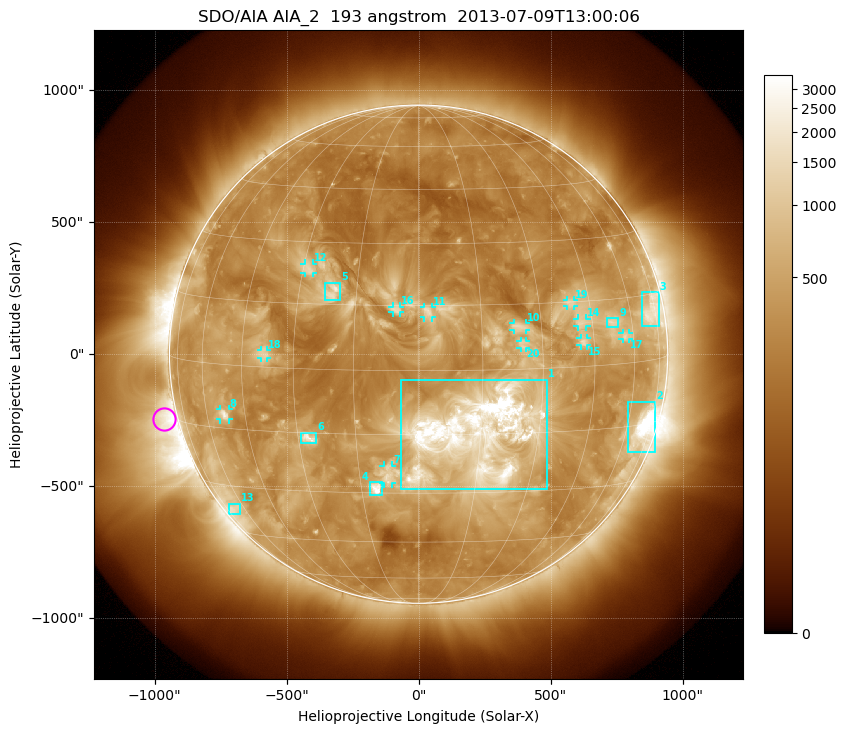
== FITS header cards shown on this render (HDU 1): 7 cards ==
TELESCOP= 'SDO/AIA'
INSTRUME= 'AIA_2'
WAVELNTH=                  193
WAVEUNIT= 'angstrom'
DATE-OBS= '2013-07-09T13:00:06.84'
CTYPE1  = 'HPLN-TAN'
CTYPE2  = 'HPLT-TAN'

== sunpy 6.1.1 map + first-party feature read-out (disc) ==
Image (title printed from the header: SDO/AIA AIA_2  193 angstrom  2013-07-09T13:00:06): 1024 x 1024 px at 2.4 arcsec/px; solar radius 944 arcsec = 393 px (full disc in frame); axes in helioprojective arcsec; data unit not stated in the header (colour bar unlabelled)
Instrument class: DISC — disc imager (sunpy class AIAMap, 193 A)
Bright regions (active regions / flare kernels): reference = the median radial profile (limb darkening/brightening removed); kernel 9 px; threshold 5 sigma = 731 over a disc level ~325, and >= 1.15x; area >= 12 px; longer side >= 9 px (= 22 arcsec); searched inside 0.97 R_sun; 22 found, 20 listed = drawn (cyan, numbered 1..; 12 of them under ~33 arcsec drawn as corner ticks so the feature stays visible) (cap 20 boxes per figure: the strongest are kept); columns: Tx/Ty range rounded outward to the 5 arcsec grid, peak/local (2 s.f.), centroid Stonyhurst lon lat
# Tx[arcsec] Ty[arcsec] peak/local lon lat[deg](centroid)
1 -70..485 -510..-95 15 +14 -15
2 790..900 -375..-180 18 +68 -16
3 845..910 105..235 5.9 +71 +11
4 -185..-140 -535..-485 9.1 -11 -29
5 -355..-295 205..270 5.4 -21 +18
6 -445..-385 -340..-295 6 -27 -16
7 -135..-100 -490..-420 4.4 -8 -25
8 -750..-720 -250..-205 6.5 -52 -12
9 715..755 100..140 4.6 +52 +10
10 360..405 90..120 3.9 +24 +10
11 20..50 140..180 4 +2 +13
12 -435..-400 305..345 3.8 -29 +23
13 -720..-675 -610..-565 4.4 -66 -37
14 600..635 105..135 3.7 +42 +10
15 615..640 30..60 4.1 +42 +6
16 -100..-70 155..180 3.4 -5 +14
17 770..800 55..80 4 +57 +6
18 -600..-575 -15..15 3.3 -38 +3
19 565..590 180..205 3.5 +39 +15
20 385..405 25..50 3.5 +25 +6
Off-limb structures (1.02-1.3 R_sun): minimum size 162 px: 2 found; the strongest spans PA ~70..145 deg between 1.02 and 1.3 R_sun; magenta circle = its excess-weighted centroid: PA ~105 deg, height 1.06 R_sun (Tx ~-965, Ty ~-245 arcsec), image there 3.9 x the reference